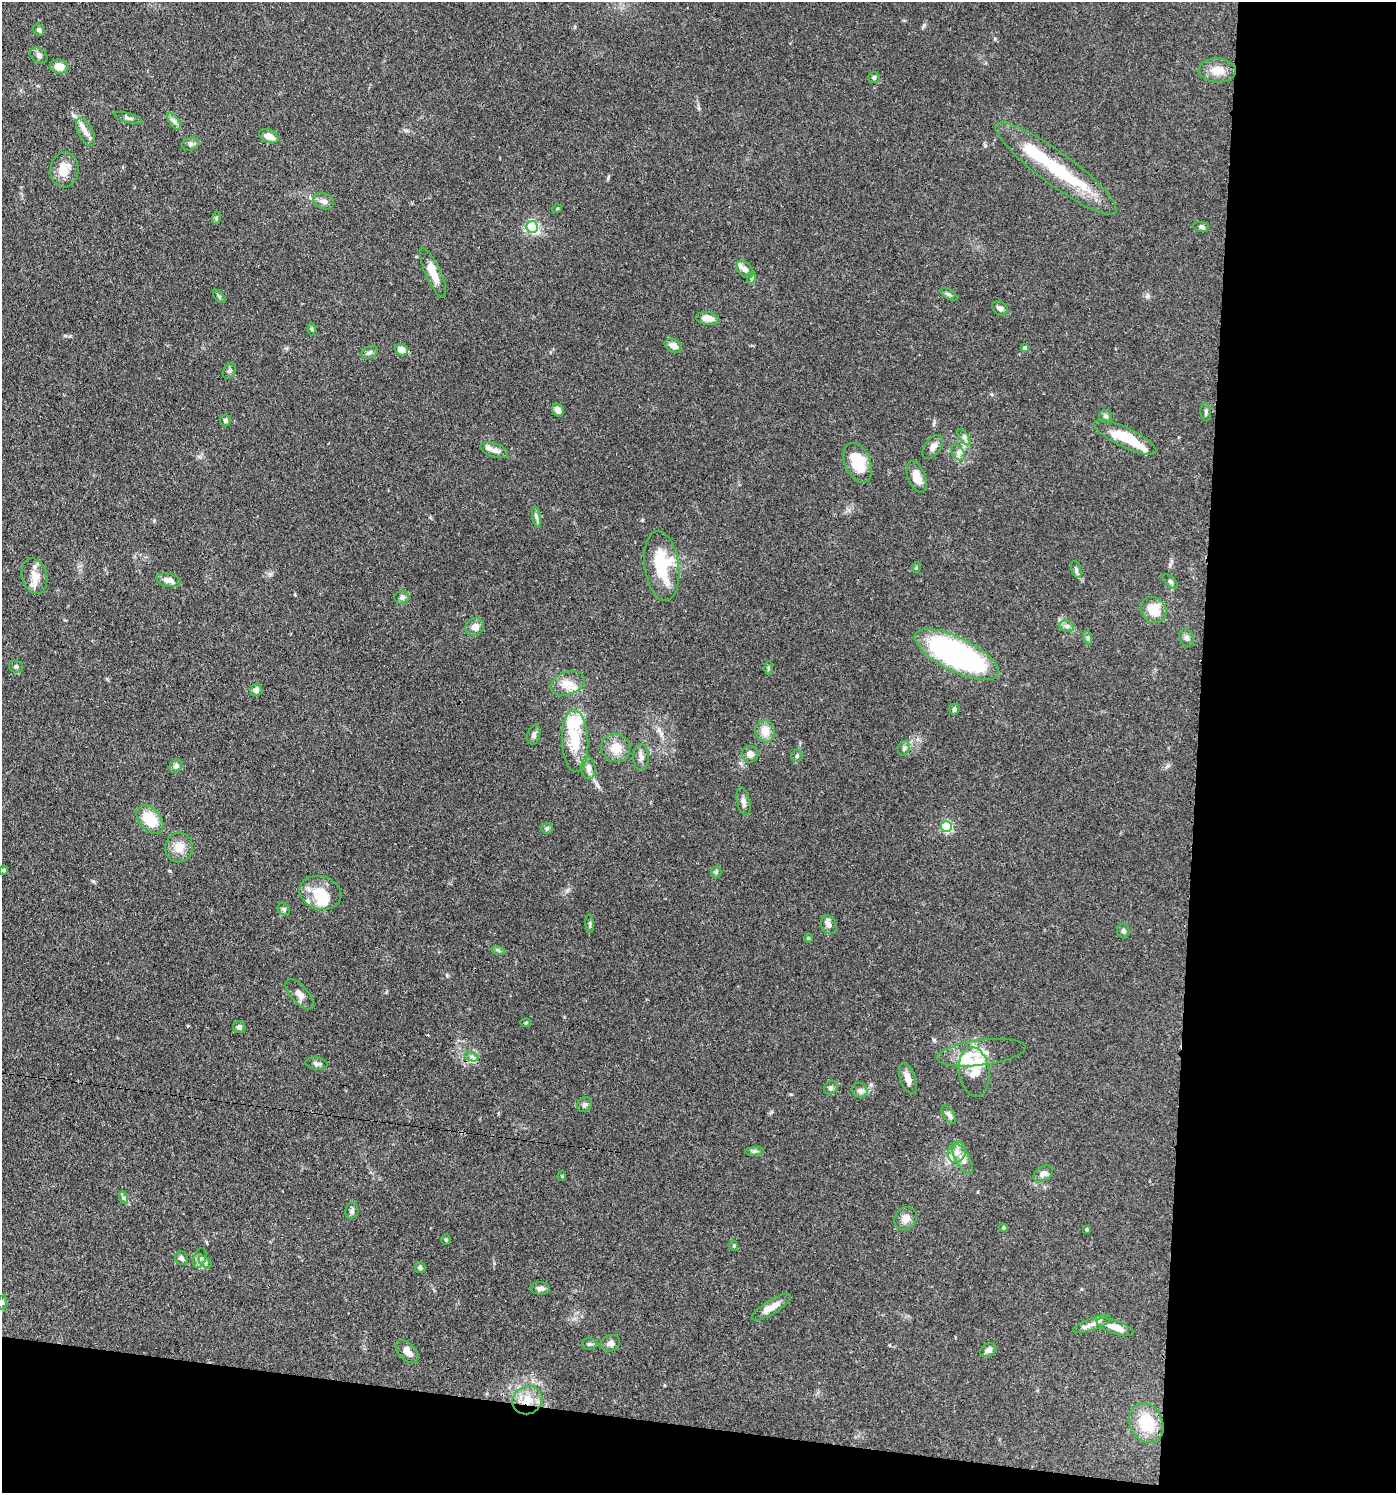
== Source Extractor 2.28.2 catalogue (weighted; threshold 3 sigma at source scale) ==
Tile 9 of 3 x 3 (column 3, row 3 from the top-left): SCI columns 3076-4469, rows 72-1562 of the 4641 x 4614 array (HDU 1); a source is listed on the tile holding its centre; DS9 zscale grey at full resolution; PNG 1398 x 1495 px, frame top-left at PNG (2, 2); each listed source drawn as its Kron ellipse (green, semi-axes under 4 px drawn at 4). Shown black and unused: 19% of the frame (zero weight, under 3 of 4 exposures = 9% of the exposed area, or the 3 px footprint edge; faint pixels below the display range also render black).
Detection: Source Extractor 2.28.2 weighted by HDU 2 'WHT'; one run over the whole footprint, this tile lists its part. Background 0.15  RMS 0.0055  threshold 0.0249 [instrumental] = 3 sigma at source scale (4.5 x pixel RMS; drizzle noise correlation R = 1.50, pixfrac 1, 0.05/0.05 arcsec/px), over >= 5 px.
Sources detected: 139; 1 inside a brighter object's white glare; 1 cosmic-ray / hot-pixel residue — neither listed nor drawn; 14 inside a brighter listed object's ellipse — not listed separately; the other 123 listed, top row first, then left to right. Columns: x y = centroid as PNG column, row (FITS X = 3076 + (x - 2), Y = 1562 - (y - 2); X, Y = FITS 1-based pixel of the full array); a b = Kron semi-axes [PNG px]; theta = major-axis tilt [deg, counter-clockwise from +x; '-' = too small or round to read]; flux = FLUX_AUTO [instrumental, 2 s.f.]
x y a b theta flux
39 30 6 5 - 1.2
39 55 9 7 -37 1.7
59 67 9 7 -9 6.2
1217 70 18 12 -3 8
874 77 6 5 - 1.2
128 118 14 4 -16 1.6
174 121 10 5 -54 1.7
86 132 15 7 -62 3.5
269 136 10 6 -22 4.6
190 144 9 6 15 1.6
1056 169 74 16 -36 39
64 170 17 14 86 8.7
324 201 10 7 -22 2.8
557 209 5 3 - 0.48
216 218 6 4 72 0.76
532 227 6 5 - 82
1201 227 8 5 -8 1.2
745 269 10 6 -46 3
433 273 27 7 -66 8.7
752 277 6 4 71 0.76
949 294 10 4 -29 1.3
219 296 8 4 -48 0.89
1000 308 8 6 -33 2.2
708 318 12 6 -7 5.1
311 329 6 4 -88 0.72
673 346 9 6 -24 4.1
1025 348 4 4 - 2.2
402 350 6 5 - 5.8
370 352 8 6 29 1.5
229 371 8 5 58 1.2
558 410 7 5 -58 3.5
1206 412 9 5 -85 1.2
1106 416 6 6 - 1.5
226 421 6 5 - 1.3
964 437 9 4 -55 1.6
1125 437 34 10 -26 22
933 447 14 8 53 3.2
494 450 14 7 -18 3.1
958 453 8 6 -54 2.1
858 463 21 13 -67 17
917 477 16 8 -69 6.4
536 517 10 4 -79 1.5
662 566 35 17 -83 30
916 568 5 4 - 0.57
1076 569 9 5 -72 1.3
34 576 18 12 -76 7.1
168 580 12 6 -13 4
1170 582 9 5 -41 1.3
402 597 7 6 - 1.7
1153 610 14 12 -49 11
1067 626 7 5 -20 1.6
475 627 9 8 - 4.3
1088 638 7 4 -72 1
1187 638 9 7 -65 1.9
957 654 46 17 -26 140
16 667 7 6 - 1.3
768 668 6 4 -89 0.73
568 683 17 11 20 7.1
256 690 6 6 - 2.1
954 709 5 5 - 1.2
765 731 11 10 - 6.7
534 735 10 6 75 1.8
575 741 31 13 -88 18
616 748 15 14 - 9.5
904 748 7 5 72 1.4
750 754 8 8 - 3.4
797 756 6 6 - 1.1
641 757 13 7 -89 2.9
176 766 7 6 - 1.4
589 768 11 7 -84 3.4
744 802 15 6 -78 2.6
150 819 16 11 -49 16
946 827 5 5 - 60
547 828 6 5 - 0.97
179 847 15 13 80 6.7
4 870 4 4 - 1.2
716 872 5 5 - 0.95
320 893 21 16 -16 15
284 909 7 5 -45 1.1
590 924 9 3 -86 0.88
829 925 9 7 -64 2.7
1123 931 7 6 - 1.3
808 938 4 4 - 0.56
498 950 7 4 -19 1
299 994 19 8 -49 3.5
526 1023 5 3 - 0.55
239 1027 6 6 - 2.1
981 1053 44 12 7 12
472 1057 7 4 -19 1.4
316 1064 11 6 -9 1.7
974 1072 25 15 -82 9.3
908 1079 16 7 -71 4.1
831 1088 7 6 - 1.5
860 1091 8 7 - 1.9
584 1105 8 7 - 1.4
949 1115 10 5 -57 2.2
754 1151 9 3 5 1.2
957 1152 10 8 69 3.8
963 1159 17 7 -61 3.7
1043 1174 10 7 34 3.2
562 1176 5 3 - 0.51
124 1198 6 4 -71 1.1
352 1211 8 6 76 1.5
906 1219 12 10 51 4.4
1003 1228 5 3 - 0.6
1087 1229 3 3 - 0.87
446 1240 5 4 - 0.68
734 1246 5 3 - 0.61
181 1258 7 6 - 1.5
200 1258 10 6 69 2.1
205 1262 8 4 -44 1.3
420 1268 6 5 - 1.4
540 1288 10 6 -2 2.3
2 1302 7 4 82 0.9
771 1307 22 7 32 6.5
1092 1324 20 6 19 3.4
1115 1327 19 6 -19 5.8
610 1343 10 8 22 2.5
589 1344 7 5 1 1.2
988 1350 9 6 29 2
407 1351 14 8 -47 4.3
527 1400 15 13 26 9.2
1146 1423 20 16 -65 19
Overlapping masked pixels (flux is a lower limit): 1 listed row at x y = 527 1400
Unlisted compact peaks at least as high as the median listed source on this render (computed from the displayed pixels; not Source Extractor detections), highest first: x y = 93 881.